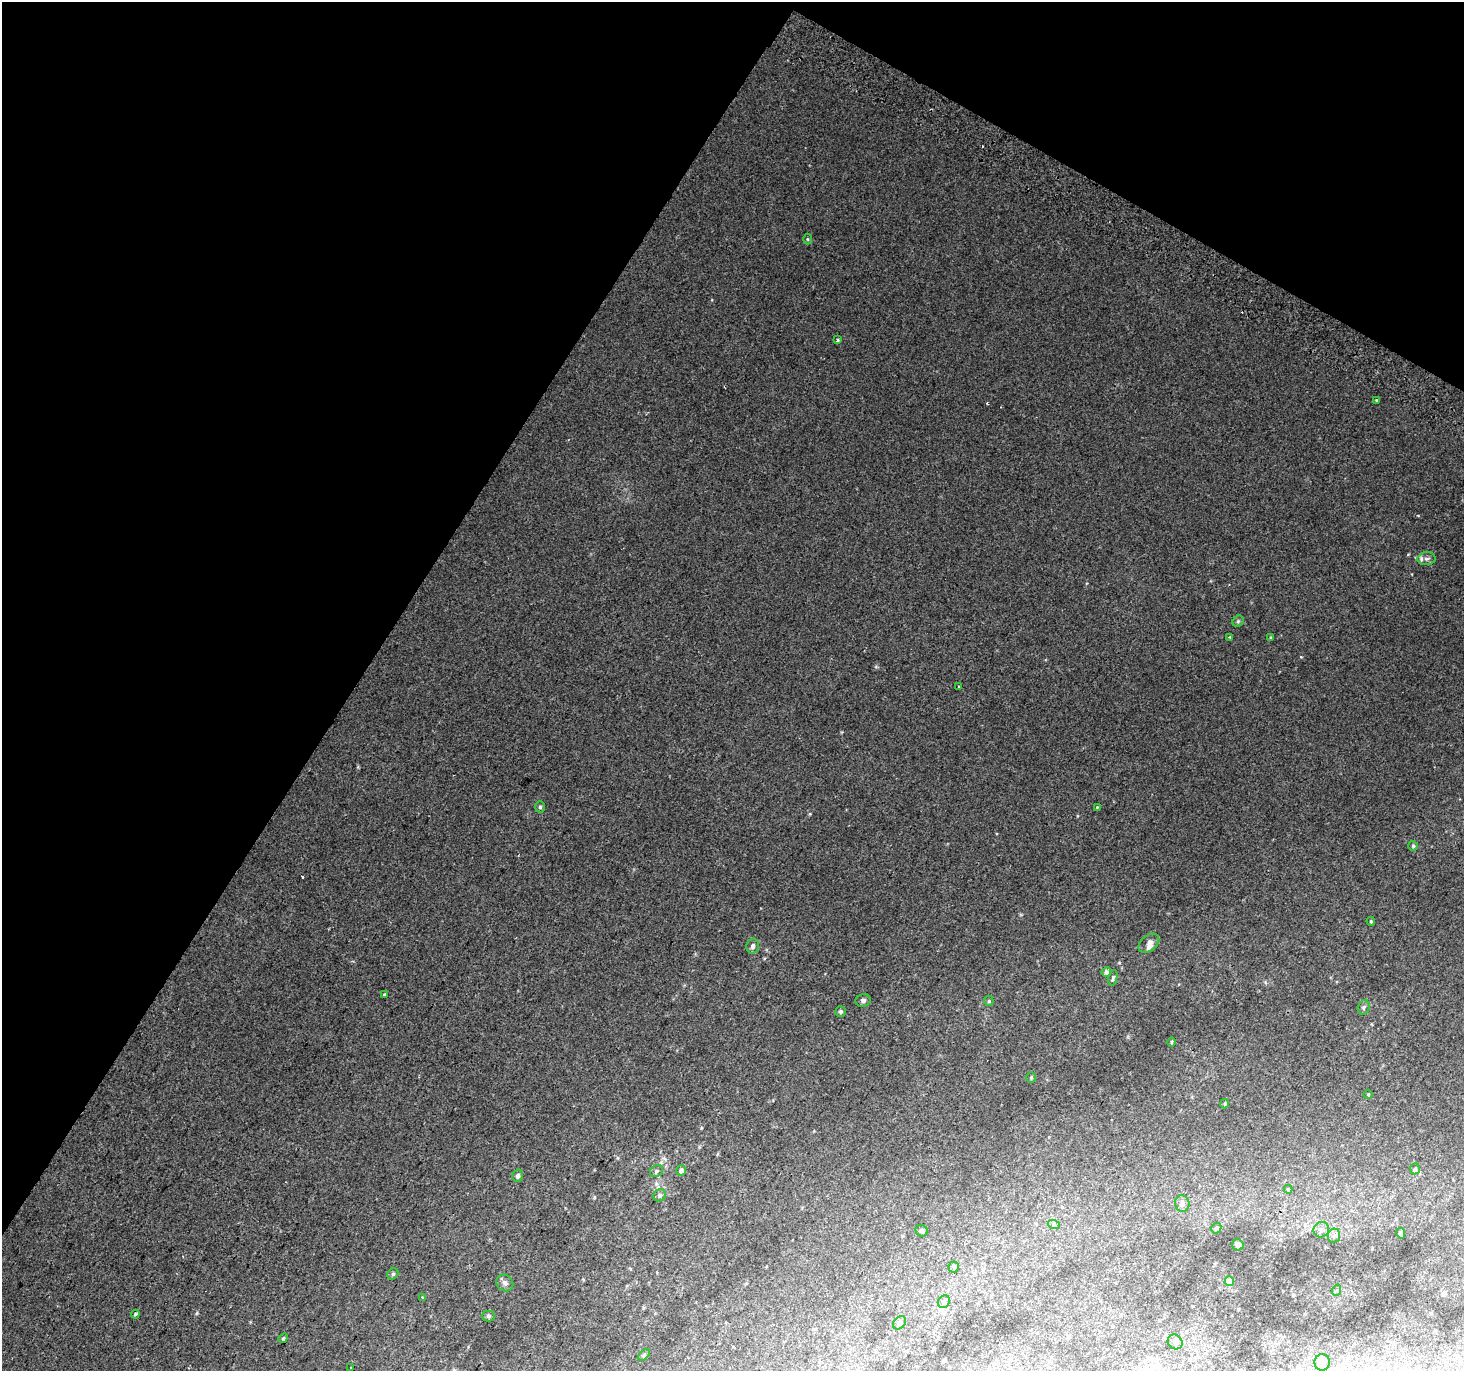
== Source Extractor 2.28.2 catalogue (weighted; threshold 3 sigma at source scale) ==
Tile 2 of 4 x 4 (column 2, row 1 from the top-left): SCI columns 1493-2954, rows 4405-5773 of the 5899 x 6002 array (HDU 1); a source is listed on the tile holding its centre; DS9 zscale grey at full resolution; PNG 1466 x 1373 px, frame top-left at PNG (2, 2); each listed source drawn as its Kron ellipse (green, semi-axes under 4 px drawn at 4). Shown black and unused: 31% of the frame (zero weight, under 2 of 3 exposures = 2% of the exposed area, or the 3 px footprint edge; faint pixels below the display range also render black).
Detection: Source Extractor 2.28.2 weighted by HDU 2 'WHT'; one run over the whole footprint, this tile lists its part. Background 0.0183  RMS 0.0076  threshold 0.0341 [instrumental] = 3 sigma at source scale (4.5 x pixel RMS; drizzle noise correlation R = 1.50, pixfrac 1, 0.0396/0.0396 arcsec/px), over >= 5 px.
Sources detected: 57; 2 cosmic-ray / hot-pixel residue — neither listed nor drawn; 1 inside a brighter listed object's ellipse — not listed separately; the other 54 listed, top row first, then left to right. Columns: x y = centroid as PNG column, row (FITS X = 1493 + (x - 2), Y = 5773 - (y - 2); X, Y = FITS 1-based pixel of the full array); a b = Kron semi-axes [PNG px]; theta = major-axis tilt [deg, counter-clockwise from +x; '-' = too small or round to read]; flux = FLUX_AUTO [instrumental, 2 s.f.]
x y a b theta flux
807 239 5 3 - 0.65
838 340 4 3 - 1
1376 400 4 4 - 0.64
1427 559 9 6 3 2.9
1238 621 6 5 - 1.1
1229 637 3 2 - 0.66
1271 638 3 3 - 1.1
959 687 3 2 - 0.65
540 807 5 5 - 1.3
1097 807 4 3 - 0.54
1413 846 5 5 - 1.2
1371 921 4 3 - 0.79
1149 943 12 7 38 3.4
753 946 7 6 - 2.6
1106 972 5 4 - 3.2
1113 978 8 4 77 1.2
384 995 4 3 - 0.66
863 1000 8 6 16 1.8
989 1001 5 4 - 0.94
1364 1007 7 5 68 1.6
840 1012 5 5 - 1.3
1171 1042 4 3 - 0.8
1031 1077 5 4 - 0.85
1368 1094 4 3 - 0.56
1225 1104 5 4 - 0.77
1415 1169 5 5 - 1.3
681 1170 5 5 - 2.6
656 1171 7 5 37 1.5
518 1176 6 5 - 1.8
1288 1189 4 3 - 0.91
660 1195 6 6 - 1.8
1182 1204 8 7 - 2.5
1054 1225 6 4 -18 1.1
1216 1228 6 4 43 0.95
1321 1230 8 7 - 3.6
922 1231 6 5 - 1.3
1401 1233 5 4 - 1.6
1334 1236 7 6 - 2.2
1238 1245 6 5 - 1.9
954 1267 5 5 - 0.98
393 1274 6 5 - 1.1
1229 1281 5 4 - 7
505 1283 9 7 -41 2.8
1337 1290 6 4 72 0.84
422 1297 4 3 - 0.66
944 1302 7 5 58 1.6
135 1314 4 3 - 0.93
488 1316 6 5 - 1.4
900 1323 7 5 43 1.6
283 1338 5 4 - 1
1175 1342 8 7 - 2.2
644 1355 7 4 46 1
1322 1362 8 7 - 4.4
351 1368 3 3 - 3.2
Unlisted compact peaks at least as high as the median listed source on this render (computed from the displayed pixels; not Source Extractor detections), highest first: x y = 197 1313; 1301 657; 810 814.